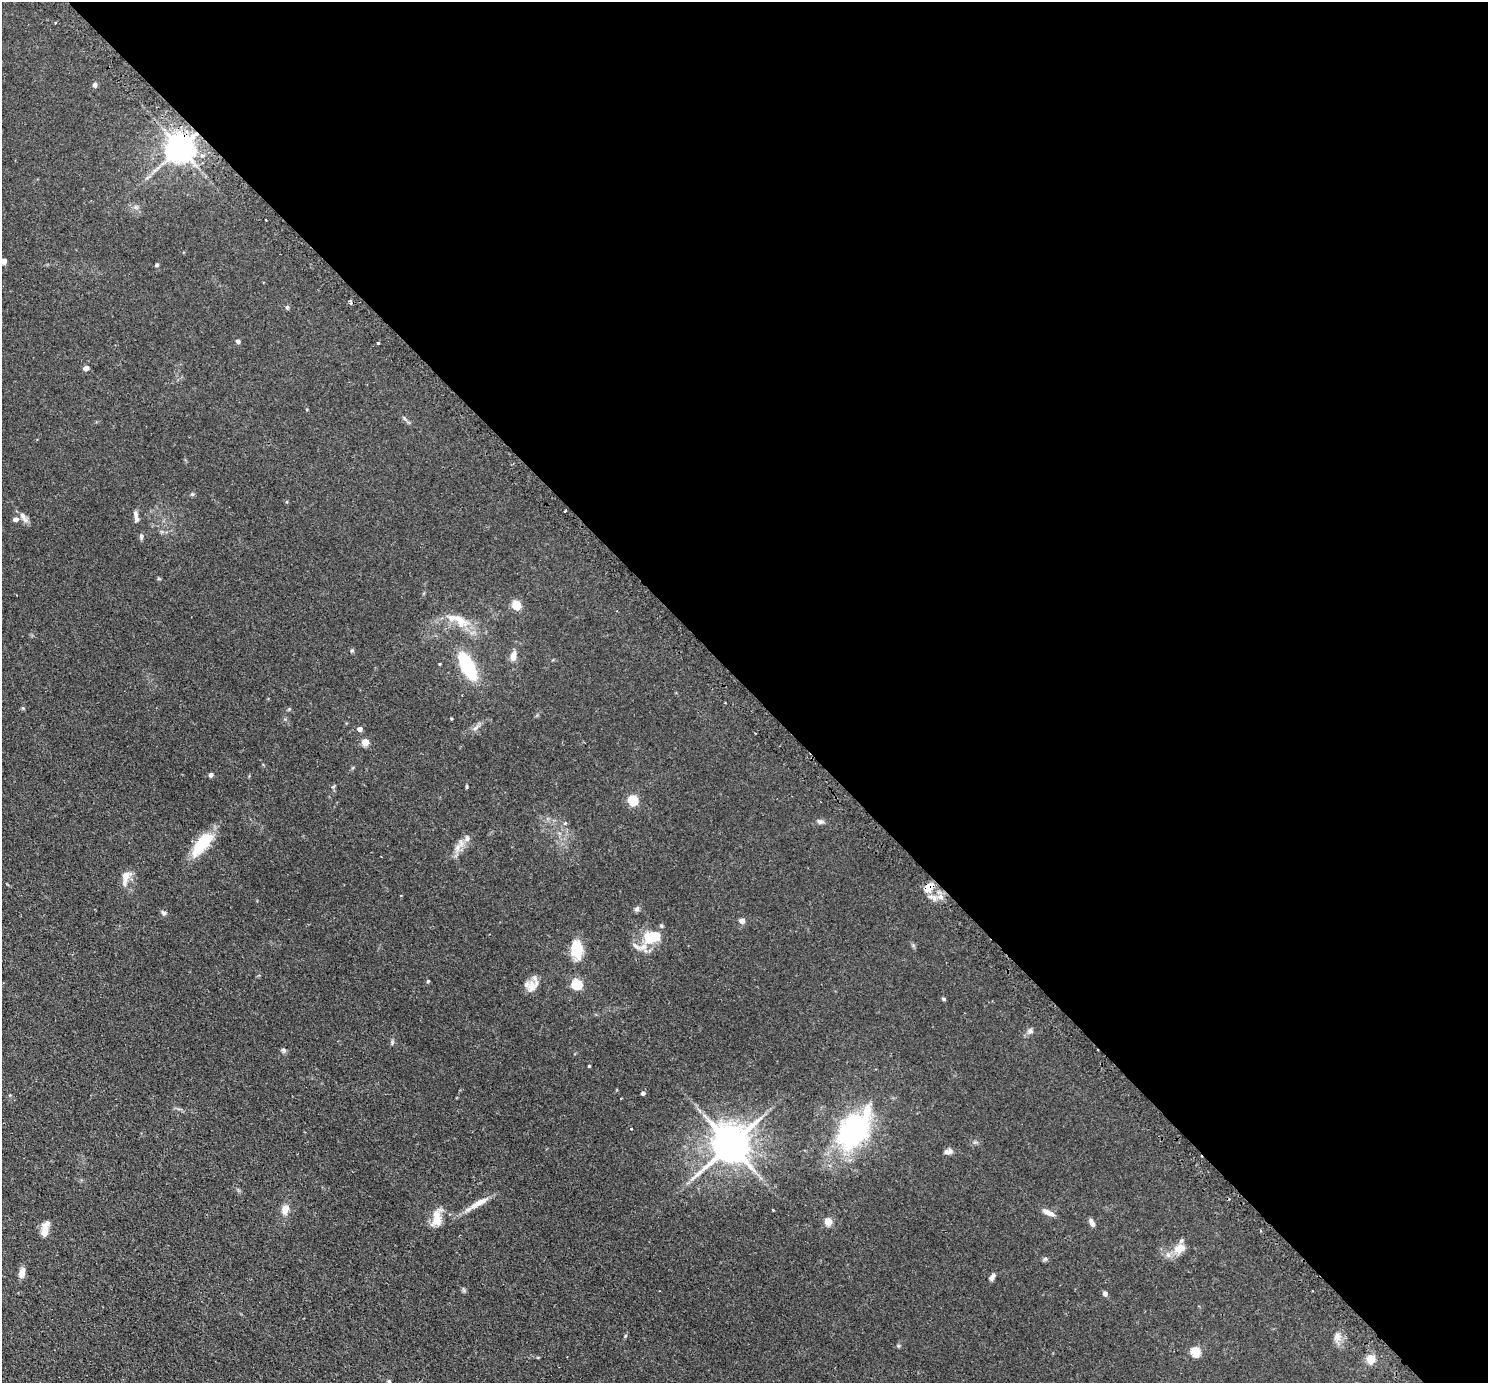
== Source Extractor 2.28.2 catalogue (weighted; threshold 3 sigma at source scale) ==
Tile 8 of 4 x 4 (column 4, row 2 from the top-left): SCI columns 4508-5993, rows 2948-4328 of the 6041 x 6039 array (HDU 1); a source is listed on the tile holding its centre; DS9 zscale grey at full resolution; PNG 1490 x 1385 px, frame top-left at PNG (2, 2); no overlay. Shown black and unused: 50% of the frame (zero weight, under 2 of 3 exposures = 4% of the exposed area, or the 3 px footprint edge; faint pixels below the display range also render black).
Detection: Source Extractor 2.28.2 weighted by HDU 2 'WHT'; one run over the whole footprint, this tile lists its part. Background 0.0806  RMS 0.0067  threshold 0.0301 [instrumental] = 3 sigma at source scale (4.5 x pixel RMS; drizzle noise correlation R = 1.50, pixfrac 1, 0.05/0.05 arcsec/px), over >= 5 px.
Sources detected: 88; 3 inside a brighter object's white glare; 1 cosmic-ray / hot-pixel residue — not listed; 6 inside a brighter listed object's ellipse — not listed separately; the other 78 listed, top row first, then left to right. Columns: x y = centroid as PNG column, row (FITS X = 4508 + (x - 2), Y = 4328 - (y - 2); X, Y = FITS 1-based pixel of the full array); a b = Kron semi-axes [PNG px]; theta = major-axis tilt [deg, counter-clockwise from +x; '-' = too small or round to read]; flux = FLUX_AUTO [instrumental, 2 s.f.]
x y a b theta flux
95 85 6 5 - 1.7
180 148 8 8 - 1000
202 156 7 6 - 2.2
155 170 7 4 19 1.4
266 220 3 2 - 0.68
4 261 4 4 - 5.7
157 265 4 4 - 1
287 307 6 5 - 0.92
238 341 4 4 - 2.2
379 343 3 3 - 1
86 368 4 4 - 4.9
192 494 6 4 -43 0.85
565 511 3 2 - 0.87
135 514 10 6 -72 2
23 516 12 6 -67 3.4
15 519 6 6 - 2.1
141 536 8 5 87 1.5
159 579 6 4 -18 0.67
516 604 5 5 - 31
460 621 26 14 -41 13
352 651 6 4 0 0.77
513 656 13 7 80 4.5
439 664 3 3 - 0.54
467 666 28 12 -62 39
23 708 5 5 - 0.73
289 709 5 5 - 0.7
451 718 4 3 - 0.51
476 728 10 6 38 2.5
359 729 4 4 - 3.3
365 742 4 4 - 12
211 775 4 4 - 2.2
467 787 5 3 - 0.68
633 800 5 5 - 41
820 821 9 6 -8 2
565 823 5 4 - 1.1
467 838 9 7 89 2.8
202 844 33 13 52 21
457 847 11 7 65 4.2
125 876 13 11 57 4.8
929 887 15 9 41 6.3
940 896 7 6 - 3.9
637 909 8 6 45 1.6
163 913 8 5 -40 1.3
742 921 4 4 - 6.7
661 926 6 4 -68 0.92
654 935 18 9 -8 12
643 947 12 8 31 4.4
577 950 23 13 -83 15
428 981 4 4 - 0.84
577 984 5 5 - 47
532 986 19 13 54 6.9
943 999 5 4 - 0.99
1030 1031 9 7 42 2.1
284 1050 6 6 - 1.4
589 1066 3 3 - 0.58
643 1093 5 4 - 1.4
871 1103 6 4 79 1.6
849 1134 35 27 4 80
730 1145 12 9 38 1900
948 1152 11 6 7 2.6
478 1203 33 7 30 8.2
285 1209 13 9 68 4.9
773 1210 3 2 - 0.56
1048 1212 16 6 -23 4
436 1218 20 11 86 9.8
828 1221 5 5 - 19
1092 1223 9 5 -61 2.9
45 1232 19 8 -88 5.7
1178 1249 16 12 79 7.1
1045 1259 6 5 - 1.1
22 1273 13 7 79 3.8
992 1277 9 5 55 2.3
1105 1293 6 6 - 1.8
625 1336 6 4 71 0.73
1337 1337 12 11 - 4.3
1196 1352 5 5 - 35
1370 1359 6 6 - 12
389 1381 5 4 - 0.97
Overlapping masked pixels (flux is a lower limit): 2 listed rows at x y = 180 148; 929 887
Isophote crosses this tile's border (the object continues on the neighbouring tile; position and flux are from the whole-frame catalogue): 1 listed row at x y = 4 261